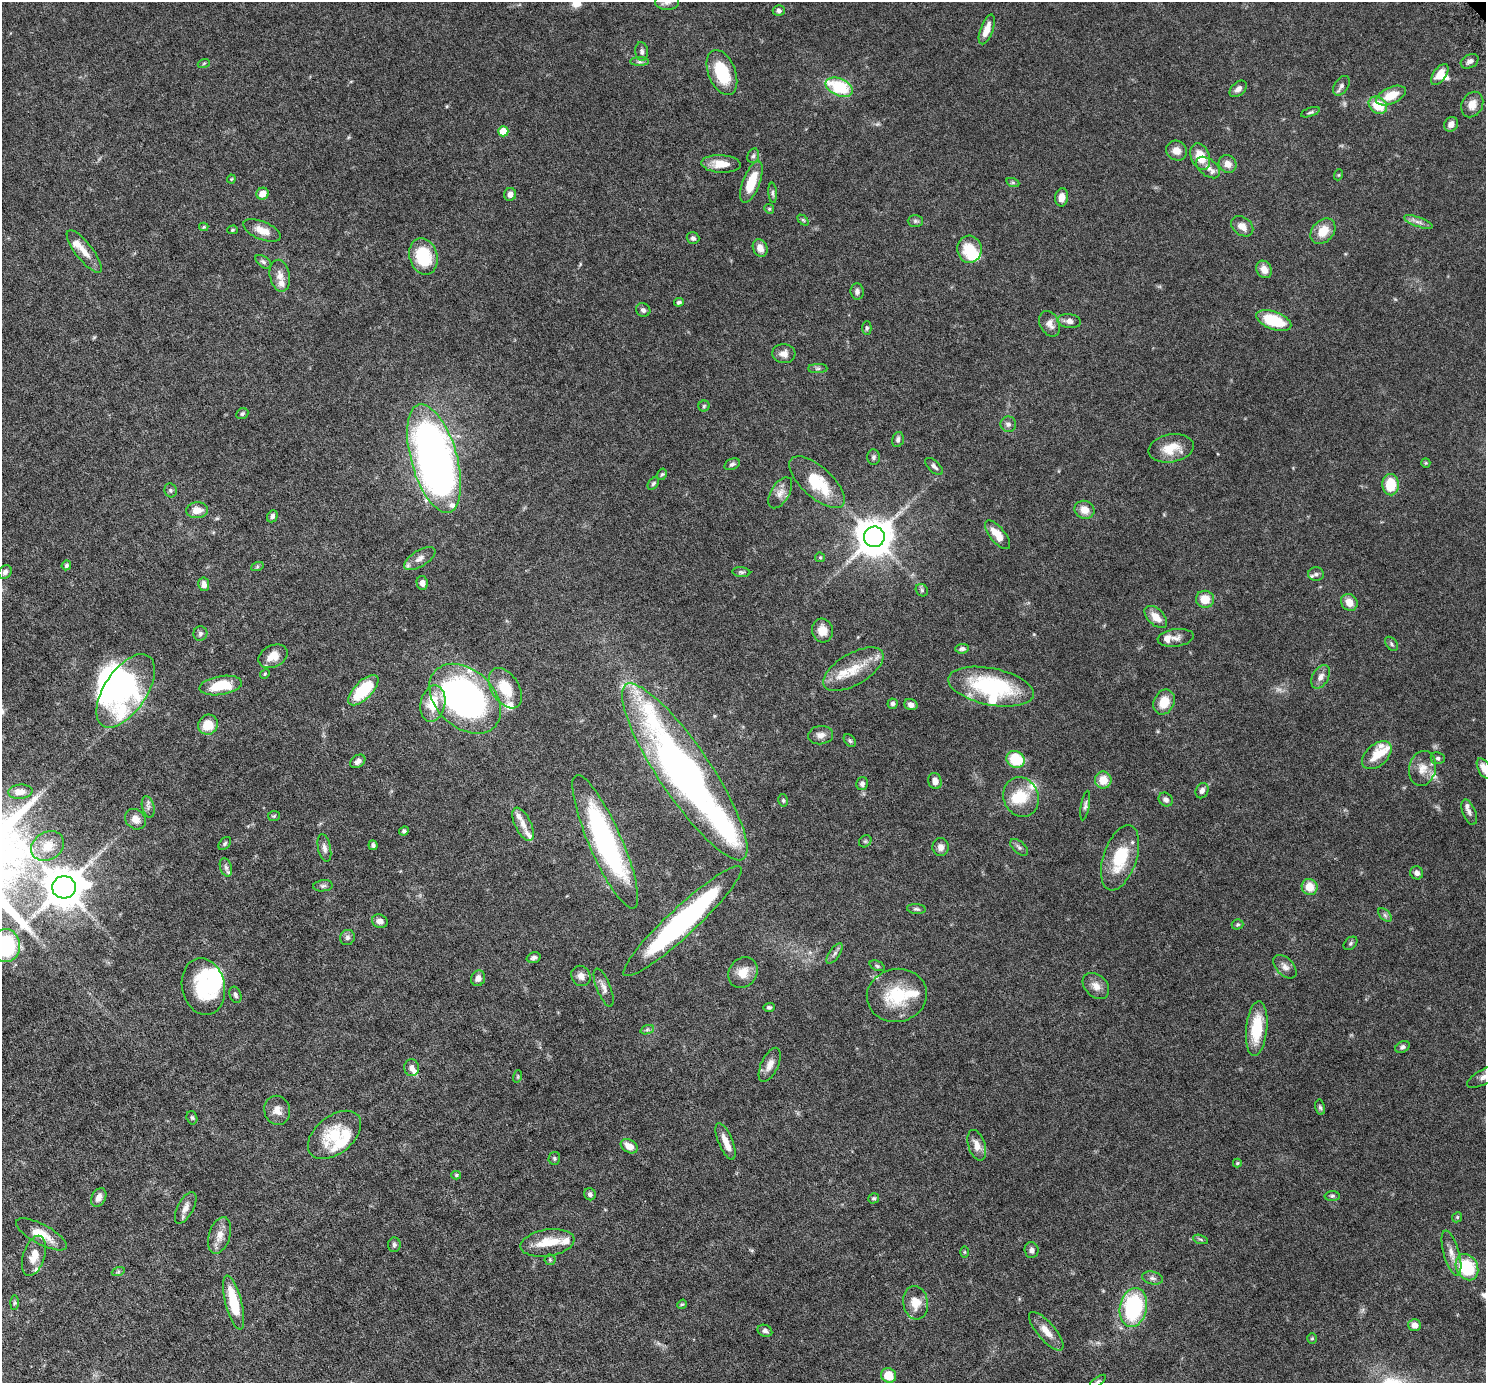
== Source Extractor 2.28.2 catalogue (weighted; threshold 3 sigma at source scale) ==
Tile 7 of 4 x 4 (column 3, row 2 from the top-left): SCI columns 3039-4522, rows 3109-4489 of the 6076 x 6075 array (HDU 1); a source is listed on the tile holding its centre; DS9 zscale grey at full resolution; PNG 1488 x 1385 px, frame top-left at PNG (2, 2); each listed source drawn as its Kron ellipse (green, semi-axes under 4 px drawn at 4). Shown black and unused: <1% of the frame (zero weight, under 6 of 12 exposures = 4% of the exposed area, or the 3 px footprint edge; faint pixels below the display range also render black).
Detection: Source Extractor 2.28.2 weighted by HDU 2 'WHT'; one run over the whole footprint, this tile lists its part. Background 0.0542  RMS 0.0019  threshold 0.00759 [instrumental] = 3 sigma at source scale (4.09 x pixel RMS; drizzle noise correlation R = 1.36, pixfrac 0.8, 0.05/0.05 arcsec/px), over >= 5 px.
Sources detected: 255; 2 too faint to see at this stretch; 9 inside a brighter object's white glare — neither listed nor drawn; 26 inside a brighter listed object's ellipse — not listed separately; the other 218 listed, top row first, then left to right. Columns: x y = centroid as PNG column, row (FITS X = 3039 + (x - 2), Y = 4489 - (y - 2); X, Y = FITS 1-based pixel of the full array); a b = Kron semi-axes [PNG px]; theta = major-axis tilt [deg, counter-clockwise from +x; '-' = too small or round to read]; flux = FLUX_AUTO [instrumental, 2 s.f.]
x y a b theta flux
667 2 12 7 -1 0.76
779 11 6 5 - 0.45
987 29 16 6 69 1.9
642 51 9 6 -85 0.53
1470 61 9 6 29 0.59
639 62 9 4 0 0.42
204 63 6 4 19 0.2
722 73 24 13 -68 6.6
1440 74 12 6 55 1.8
1341 86 11 7 55 0.58
839 87 14 8 -23 8.7
1238 89 10 6 41 0.76
1391 95 16 8 25 3.1
1472 104 13 10 63 1.5
1378 105 10 8 -37 4.3
1310 112 10 4 18 0.31
1451 124 7 6 - 0.84
503 131 5 5 - 2.9
1176 151 11 9 -30 1.2
753 156 7 5 73 0.35
1200 156 14 9 -70 3.2
721 164 20 8 -4 2.3
1228 164 9 8 - 1.3
1208 167 14 8 -38 1.2
1338 175 5 3 - 0.16
231 179 4 4 - 0.15
751 182 22 8 69 4.2
1013 183 6 4 -19 0.27
773 193 10 4 -86 0.34
262 194 6 6 - 1.6
510 194 6 6 - 0.77
1062 197 9 6 81 1.4
769 209 5 4 - 0.22
803 220 6 4 -44 0.23
915 221 7 6 - 0.37
1418 222 15 4 -19 0.73
1242 226 12 9 -36 1.3
204 227 5 4 - 0.17
232 230 5 4 - 0.25
262 230 20 9 -22 2
1323 231 14 10 47 2.7
693 238 6 5 - 0.45
760 248 9 7 -65 1.2
969 249 13 12 - 4.2
84 251 26 8 -52 1.9
423 256 18 14 -75 6.3
263 262 9 5 -38 0.37
1264 269 9 7 -61 1.4
280 276 16 10 -78 1.4
857 291 8 6 -84 0.54
679 302 5 4 - 0.34
643 310 7 6 - 0.47
1274 320 18 9 -20 7.1
1069 321 12 7 -8 0.88
1050 324 13 9 -63 1.2
867 328 7 4 89 0.27
784 354 11 9 -3 1.1
818 369 10 4 0 0.38
704 406 5 5 - 0.25
242 414 6 5 - 0.34
1008 424 8 8 - 0.58
898 439 8 5 76 0.48
1171 448 23 14 9 3.3
873 457 7 6 - 0.36
434 459 56 23 -74 100
1426 463 5 4 - 0.18
732 464 8 5 25 0.39
934 466 11 5 -44 0.53
662 474 6 5 - 0.26
817 482 34 15 -42 6.8
653 484 7 5 51 0.31
1391 485 11 8 -87 4.8
171 490 7 6 - 0.35
780 493 17 9 59 1.3
197 510 11 8 2 1.6
1084 510 10 9 - 1.7
272 516 6 5 - 0.5
997 535 17 7 -51 2.5
874 537 10 10 - 380
820 557 5 4 - 0.17
420 558 18 8 31 1.2
66 565 5 4 - 0.27
257 567 6 4 19 0.23
5 572 7 6 - 0.56
741 572 9 5 -5 0.31
1316 574 8 7 - 0.48
422 583 7 5 -79 0.69
204 584 7 5 -81 0.81
922 590 7 5 -48 0.29
1205 599 9 8 - 2.5
1349 602 9 7 -48 1.6
1156 617 13 8 -44 1.7
822 630 12 10 -74 1.7
200 633 7 7 - 0.44
1176 638 18 8 7 1
1391 644 8 5 -52 0.34
962 649 7 4 7 0.48
273 656 15 11 26 2
853 669 34 15 30 4.4
265 674 5 4 - 0.17
1321 677 13 8 61 0.98
221 685 21 9 9 5
991 687 43 18 -11 16
505 688 22 14 -57 4.3
363 690 20 8 45 8.7
126 691 42 21 56 16
465 699 41 28 -43 56
1164 702 13 10 66 2.7
433 704 18 12 78 4.4
893 704 5 5 - 0.39
911 705 7 5 -21 0.67
208 725 10 9 - 3
821 735 12 9 7 1
850 741 7 5 -48 0.29
1377 755 17 11 41 2.8
1438 758 7 6 - 0.35
1016 759 9 8 - 6.7
358 761 8 6 34 0.67
1422 768 18 13 75 1.9
1484 769 11 6 -62 1.3
685 772 105 26 -56 83
1103 780 8 8 - 2.4
935 781 8 6 -74 0.91
862 784 6 5 - 0.54
1202 791 8 6 65 0.66
20 792 12 7 5 1.4
1021 797 20 17 -68 4.7
783 800 6 5 - 0.28
1166 800 7 6 - 0.62
1085 805 15 4 80 0.48
148 807 11 6 -76 0.56
1469 812 13 6 -68 0.56
274 816 6 5 - 0.25
135 819 11 9 -43 1.3
523 824 18 8 -64 1.3
404 831 5 4 - 0.31
865 841 7 5 44 0.26
605 842 72 16 -66 33
225 844 7 5 49 0.31
373 845 5 4 - 0.35
48 846 17 14 31 2.6
941 847 9 8 - 0.91
1019 847 10 6 -41 0.47
324 848 14 6 -78 0.7
1120 858 34 16 71 7.3
226 867 9 5 -72 0.49
1417 873 7 6 - 0.66
323 886 10 5 5 0.42
64 887 12 11 - 500
1310 887 8 7 - 2.6
916 909 9 5 -6 0.34
1385 915 8 5 -45 0.39
380 921 8 6 -18 0.92
682 921 79 14 43 37
1238 924 6 5 - 0.26
347 937 8 7 - 0.52
1350 943 8 5 43 0.29
6 946 16 14 -86 15
835 953 12 5 56 0.49
534 958 7 5 17 0.45
877 966 8 5 -22 0.29
1285 967 14 8 -46 0.91
743 973 16 13 52 2.3
581 976 10 9 - 0.98
478 978 8 7 - 0.83
1096 986 15 11 -43 1.4
203 987 29 21 -78 9
604 988 20 7 -68 0.98
235 995 8 5 -71 0.42
897 995 30 26 11 7.4
769 1007 5 4 - 0.34
1257 1028 27 10 84 5.7
647 1030 7 4 19 0.32
1403 1047 7 5 28 0.44
770 1065 18 8 65 1.3
412 1068 8 7 - 0.72
518 1076 6 4 72 0.21
1485 1076 20 7 29 1.1
1320 1107 7 5 -78 0.3
277 1110 15 13 -73 1.5
192 1118 7 5 -72 0.29
335 1135 30 19 39 6.8
726 1141 19 7 -67 1.5
977 1145 16 8 -72 1.5
629 1146 9 6 -32 1.7
554 1158 6 5 - 0.27
1237 1163 4 3 - 0.22
456 1175 5 4 - 0.23
590 1194 6 5 - 0.45
1332 1196 7 5 1 0.31
99 1197 10 7 62 0.92
874 1198 5 5 - 0.26
186 1208 17 8 62 1.1
1457 1217 5 4 - 0.25
41 1234 28 10 -28 2.9
220 1235 19 10 73 1.7
1200 1239 8 3 -19 0.22
547 1243 27 13 9 3.8
394 1245 7 6 - 0.37
1031 1250 8 7 - 0.57
964 1252 6 4 -90 0.2
1451 1253 23 8 -74 1.5
34 1256 21 11 72 2.2
550 1260 5 5 - 0.23
1467 1267 14 10 -64 8.8
118 1272 7 4 19 0.23
1152 1278 11 6 -13 0.54
14 1303 7 4 89 0.28
234 1303 28 8 -75 5.8
915 1303 17 12 -82 2.4
682 1304 5 4 - 0.19
1133 1307 20 13 79 16
1415 1325 6 6 - 1
765 1331 7 6 - 0.56
1046 1331 24 9 -49 1.9
1312 1338 5 4 - 0.2
889 1375 7 7 - 2.6
1098 1381 9 4 35 0.27
Isophote crosses this tile's border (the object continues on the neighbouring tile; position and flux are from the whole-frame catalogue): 5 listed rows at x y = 667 2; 1484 769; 6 946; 1485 1076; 1098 1381